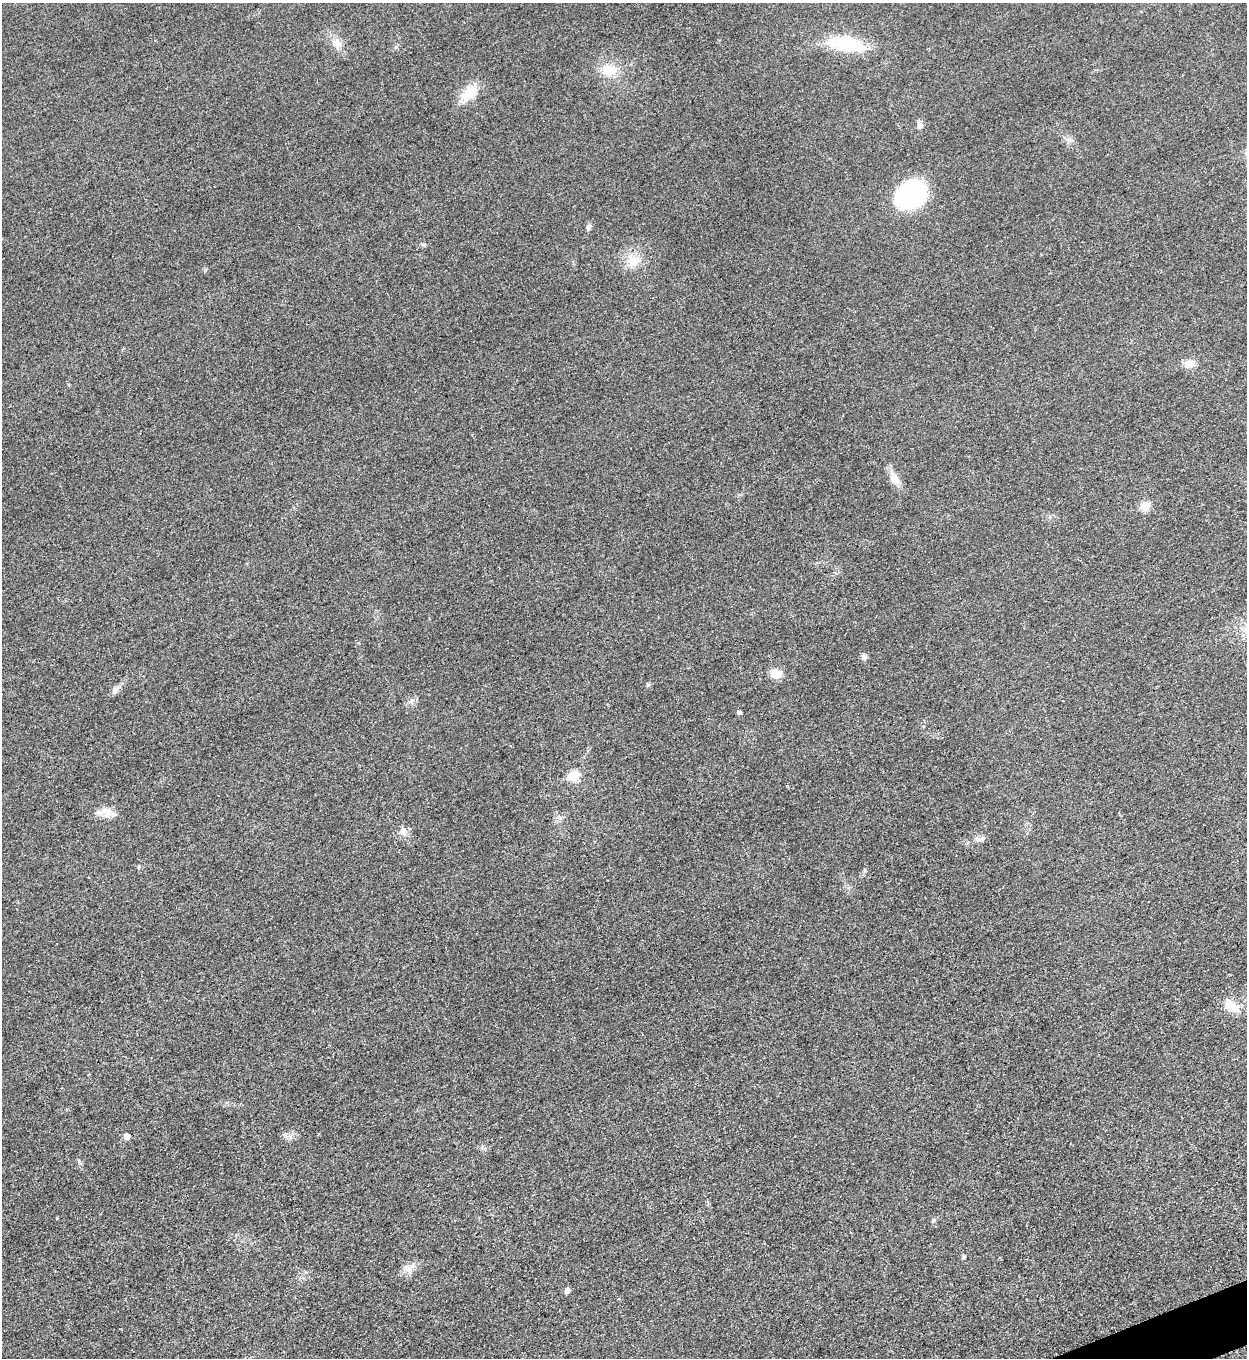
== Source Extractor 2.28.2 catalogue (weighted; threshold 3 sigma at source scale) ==
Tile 6 of 4 x 4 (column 2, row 2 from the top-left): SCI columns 1533-2777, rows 2720-4075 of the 5428 x 5441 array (HDU 1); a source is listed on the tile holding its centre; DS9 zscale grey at full resolution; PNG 1249 x 1360 px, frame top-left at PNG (2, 3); no overlay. Shown black and unused: <1% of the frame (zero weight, under 3 of 5 exposures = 1% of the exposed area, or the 3 px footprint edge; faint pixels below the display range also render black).
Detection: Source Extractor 2.28.2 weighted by HDU 2 'WHT'; one run over the whole footprint, this tile lists its part. Background 0.0229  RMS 0.0048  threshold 0.0216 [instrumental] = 3 sigma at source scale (4.5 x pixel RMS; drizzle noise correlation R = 1.50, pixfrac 1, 0.05/0.05 arcsec/px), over >= 5 px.
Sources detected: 28; all 28 listed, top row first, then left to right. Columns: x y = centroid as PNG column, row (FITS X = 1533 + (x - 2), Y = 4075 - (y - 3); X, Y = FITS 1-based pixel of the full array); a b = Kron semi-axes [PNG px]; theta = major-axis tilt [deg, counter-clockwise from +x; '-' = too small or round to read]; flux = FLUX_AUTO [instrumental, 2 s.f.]
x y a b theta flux
336 43 16 11 -55 4.7
845 44 40 16 -10 27
609 70 23 16 -2 9.9
468 94 28 13 38 9.6
919 125 9 8 - 1.7
911 195 30 23 32 56
588 227 9 6 -89 1.3
633 261 18 15 -50 8.2
1189 364 13 10 -6 4.3
894 479 16 10 -61 5.2
1145 506 6 5 - 14
864 657 8 7 - 1.5
775 674 13 10 -16 5.7
648 685 6 4 -71 0.7
114 691 8 7 - 1.5
411 701 6 5 - 1.1
739 712 4 4 - 1.2
573 776 6 5 - 21
105 812 23 11 -5 5.4
403 831 10 9 - 2.9
978 839 9 6 -61 1.6
139 867 5 3 - 0.53
1231 1006 25 11 -36 7.4
127 1136 6 6 - 2.7
933 1220 6 5 - 0.86
964 1257 6 5 - 0.66
408 1269 15 8 -47 3.1
567 1290 6 5 - 2.1
Unlisted compact peaks at least as high as the median listed source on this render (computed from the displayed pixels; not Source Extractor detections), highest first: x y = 396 47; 423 245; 290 1137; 79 1161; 865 870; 57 1218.